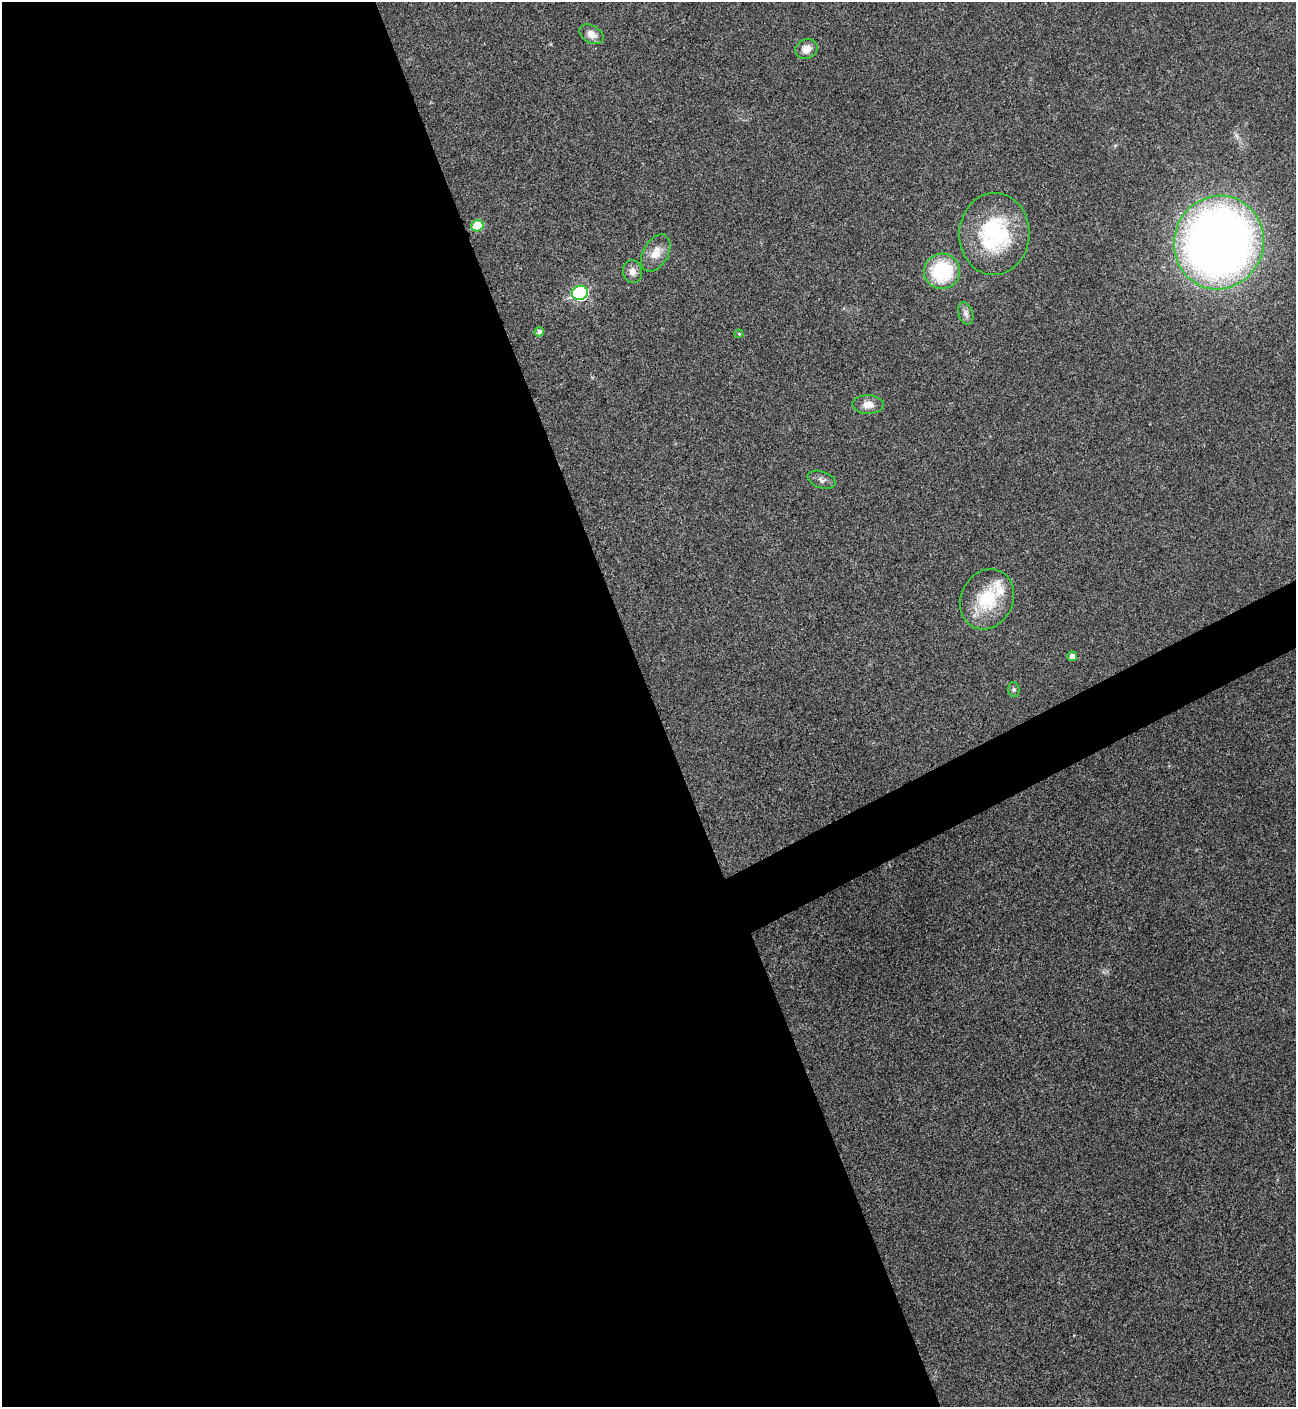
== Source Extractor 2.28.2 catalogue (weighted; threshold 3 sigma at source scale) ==
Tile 9 of 4 x 4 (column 1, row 3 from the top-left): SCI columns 288-1581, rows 1408-2812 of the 5618 x 5629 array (HDU 1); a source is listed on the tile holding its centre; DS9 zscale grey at full resolution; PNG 1298 x 1409 px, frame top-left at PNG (2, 2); each listed source drawn as its Kron ellipse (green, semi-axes under 4 px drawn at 4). Shown black and unused: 53% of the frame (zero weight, under 3 of 4 exposures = <1% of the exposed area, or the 3 px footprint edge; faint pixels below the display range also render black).
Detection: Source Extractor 2.28.2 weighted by HDU 2 'WHT'; one run over the whole footprint, this tile lists its part. Background 0.021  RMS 0.0041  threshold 0.0186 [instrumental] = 3 sigma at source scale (4.5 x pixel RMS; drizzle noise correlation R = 1.50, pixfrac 1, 0.05/0.05 arcsec/px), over >= 5 px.
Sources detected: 18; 1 inside a brighter listed object's ellipse — not listed separately; the other 17 listed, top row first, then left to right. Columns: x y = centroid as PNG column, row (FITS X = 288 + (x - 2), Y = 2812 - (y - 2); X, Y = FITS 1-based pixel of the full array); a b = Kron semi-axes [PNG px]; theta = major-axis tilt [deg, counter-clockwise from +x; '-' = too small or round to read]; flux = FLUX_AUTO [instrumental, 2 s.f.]
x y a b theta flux
591 34 13 8 -29 3.4
806 49 11 9 25 3.7
477 226 6 5 - 14
994 234 41 35 87 41
1219 243 47 45 68 420
656 253 20 12 60 5.7
942 271 18 17 - 27
633 272 11 9 -80 2.7
580 293 8 7 - 46
966 314 11 7 -70 2
539 332 5 4 - 1.6
739 334 4 4 - 0.38
868 405 15 9 -1 3.6
822 480 15 8 -19 1.7
987 599 31 26 65 22
1072 656 5 4 - 2.6
1014 689 7 5 -89 0.85